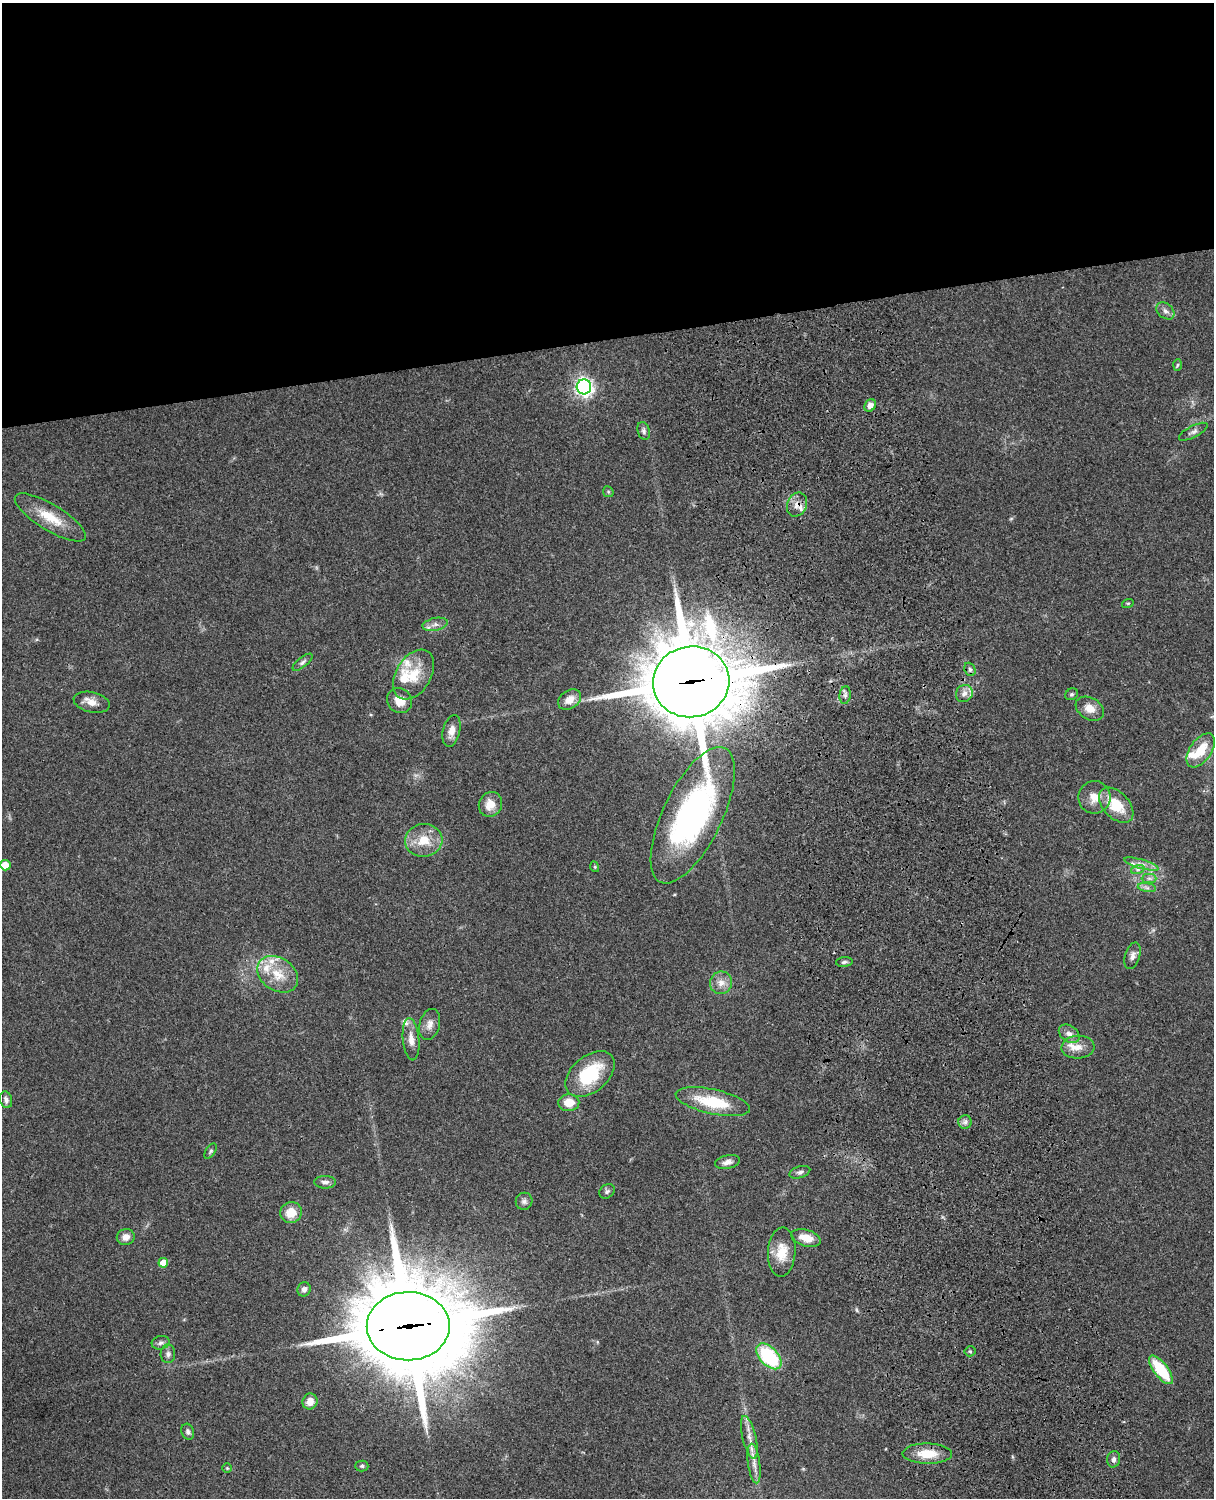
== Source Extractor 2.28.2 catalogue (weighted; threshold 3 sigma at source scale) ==
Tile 2 of 4 x 3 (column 2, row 1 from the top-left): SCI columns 1334-2545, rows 3267-4762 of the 5088 x 4924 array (HDU 1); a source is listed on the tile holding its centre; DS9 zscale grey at full resolution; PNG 1216 x 1500 px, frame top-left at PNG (2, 3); each listed source drawn as its Kron ellipse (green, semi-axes under 4 px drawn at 4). Shown black and unused: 23% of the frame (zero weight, under 3 of 4 exposures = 6% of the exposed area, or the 3 px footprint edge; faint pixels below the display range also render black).
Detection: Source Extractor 2.28.2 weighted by HDU 2 'WHT'; one run over the whole footprint, this tile lists its part. Background 0.0847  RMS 0.006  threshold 0.027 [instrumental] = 3 sigma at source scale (4.5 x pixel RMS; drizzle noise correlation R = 1.50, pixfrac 1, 0.05/0.05 arcsec/px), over >= 5 px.
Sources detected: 81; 7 inside a brighter listed object's ellipse — not listed separately; the other 74 listed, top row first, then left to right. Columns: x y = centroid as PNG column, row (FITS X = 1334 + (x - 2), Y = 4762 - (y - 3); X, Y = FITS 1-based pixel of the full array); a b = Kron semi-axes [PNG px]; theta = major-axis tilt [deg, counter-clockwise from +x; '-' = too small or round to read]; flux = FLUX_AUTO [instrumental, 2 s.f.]
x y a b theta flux
1165 311 10 7 -41 2.5
1177 365 6 4 87 0.76
584 387 7 7 - 220
870 405 6 5 - 3
644 431 9 6 -75 1.6
1193 432 16 5 27 2.2
608 492 6 5 - 0.81
797 504 12 9 66 4.8
50 517 41 13 -31 16
1128 603 6 3 18 0.66
435 624 13 6 11 3.1
302 662 12 5 39 1.8
970 669 7 5 -68 1.4
414 674 27 17 59 16
691 682 38 35 10 5400
964 693 9 8 - 3.7
1072 694 7 5 30 1.1
845 695 9 5 82 1.7
570 700 12 9 33 6.6
400 701 13 12 - 7.6
92 702 18 10 -13 5.5
1090 709 15 10 -31 6.4
451 731 16 8 77 5.3
1201 750 19 10 55 14
1095 797 16 16 - 8.4
490 804 13 11 65 8.2
1116 805 21 13 -46 18
693 815 74 29 64 160
424 840 19 16 6 13
1141 864 18 4 -16 3.5
5 865 5 5 - 11
595 867 5 3 - 0.62
1138 869 7 4 18 1.2
1149 878 7 4 0 1.5
1147 887 9 4 -9 1.7
1133 956 14 7 73 3
844 962 8 5 6 1.4
278 974 22 16 -34 14
721 983 11 11 - 5
430 1024 16 10 74 4.3
1069 1034 11 8 -35 3.4
411 1039 21 8 -84 5.8
1078 1047 16 11 3 7.1
590 1074 28 18 40 35
6 1100 8 6 -75 2
713 1102 38 12 -12 25
569 1103 10 8 2 9.2
965 1122 7 6 - 2.1
211 1151 8 4 56 1.2
727 1162 13 6 11 3.3
800 1172 11 5 17 1.8
325 1182 11 6 -1 2.4
607 1191 8 6 40 1.4
524 1201 9 8 - 2.1
291 1212 11 10 - 9.7
126 1237 9 8 - 4.4
806 1238 15 8 -16 7.4
782 1252 24 14 86 13
163 1263 5 5 - 7.8
304 1289 7 6 - 2.6
408 1326 41 34 0 9400
161 1343 9 6 14 1.8
970 1351 5 5 - 0.86
168 1354 9 7 89 2
769 1356 15 9 -46 44
1161 1370 17 7 -52 26
310 1401 8 7 - 5.9
188 1432 8 6 -71 1.8
749 1437 22 7 -76 5.9
927 1454 24 10 -1 12
1114 1459 8 6 78 1.9
754 1463 20 6 -82 4.5
362 1466 6 5 - 1.2
227 1468 5 4 - 0.69
Overlapping masked pixels (flux is a lower limit): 3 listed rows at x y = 797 504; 691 682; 408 1326
Isophote crosses this tile's border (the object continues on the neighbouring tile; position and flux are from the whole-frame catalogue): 1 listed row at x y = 1201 750